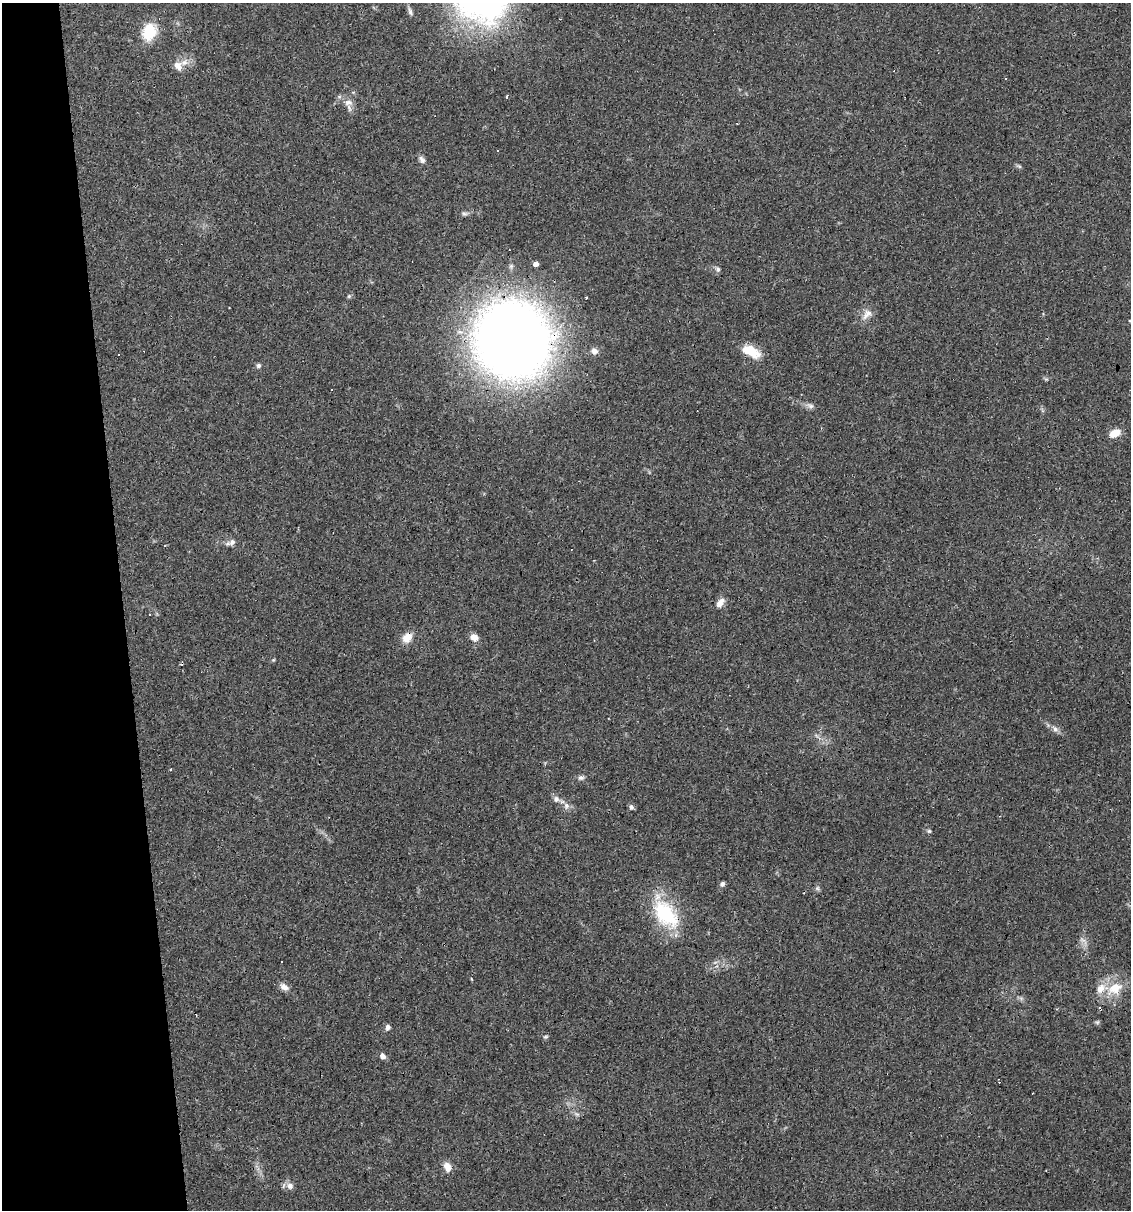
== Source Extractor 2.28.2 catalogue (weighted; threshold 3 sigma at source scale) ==
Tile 5 of 4 x 4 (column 1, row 2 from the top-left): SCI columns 67-1195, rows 2417-3624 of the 4603 x 4832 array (HDU 1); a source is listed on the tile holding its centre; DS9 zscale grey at full resolution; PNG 1133 x 1212 px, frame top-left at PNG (2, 3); no overlay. Shown black and unused: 11% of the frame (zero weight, under 2 of 3 exposures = <1% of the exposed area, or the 3 px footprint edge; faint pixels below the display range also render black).
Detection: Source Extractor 2.28.2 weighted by HDU 2 'WHT'; one run over the whole footprint, this tile lists its part. Background 0.0829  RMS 0.0064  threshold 0.0286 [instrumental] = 3 sigma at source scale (4.5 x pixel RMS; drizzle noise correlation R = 1.50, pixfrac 1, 0.0396/0.0396 arcsec/px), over >= 5 px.
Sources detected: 56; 7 cosmic-ray / hot-pixel residue — not listed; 2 inside a brighter listed object's ellipse — not listed separately; the other 47 listed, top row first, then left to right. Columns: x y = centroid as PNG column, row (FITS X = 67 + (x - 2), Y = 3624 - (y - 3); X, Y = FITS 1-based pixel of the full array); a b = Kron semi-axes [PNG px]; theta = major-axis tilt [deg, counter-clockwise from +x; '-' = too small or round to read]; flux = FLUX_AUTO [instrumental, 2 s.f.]
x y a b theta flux
410 11 12 5 -76 2
149 32 22 16 70 18
178 66 12 9 -55 4.8
507 96 3 3 - 5
348 102 12 8 8 3.8
422 160 10 7 -59 2.2
1019 166 7 4 -18 1
464 213 8 6 -32 1.4
536 264 4 3 - 52
718 269 7 5 90 1.6
349 296 5 5 - 0.96
586 298 3 2 - 0.79
867 314 17 10 49 5.2
512 340 67 65 -67 680
594 351 8 7 - 3.1
751 351 22 10 -24 14
119 355 3 2 - 0.57
258 366 7 6 - 1.4
332 390 3 2 - 0.86
810 406 10 6 -20 2.2
1114 433 12 7 23 7.7
232 542 11 7 38 2.6
720 603 13 7 50 4
149 614 3 2 - 0.43
474 637 10 8 -34 4.1
407 638 13 10 44 7.2
273 660 5 4 - 0.67
1055 729 9 7 -58 2.4
171 769 2 2 - 0.79
581 778 8 6 -7 1.8
556 799 9 7 -83 2.6
566 806 9 8 - 2.8
631 807 6 6 - 1.8
929 831 5 5 - 0.95
722 884 6 5 - 1.7
666 914 43 25 -51 40
1082 940 10 4 -13 1.5
282 962 3 3 - 2.8
284 987 11 7 -31 3.6
1115 988 22 15 30 16
1097 1022 6 6 - 1
387 1027 7 6 - 2
546 1037 7 3 8 0.9
382 1056 6 6 - 2.9
577 1114 8 4 -36 1.3
447 1167 12 8 -69 5
290 1186 10 9 - 3.2
Overlapping masked pixels (flux is a lower limit): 1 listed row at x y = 512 340